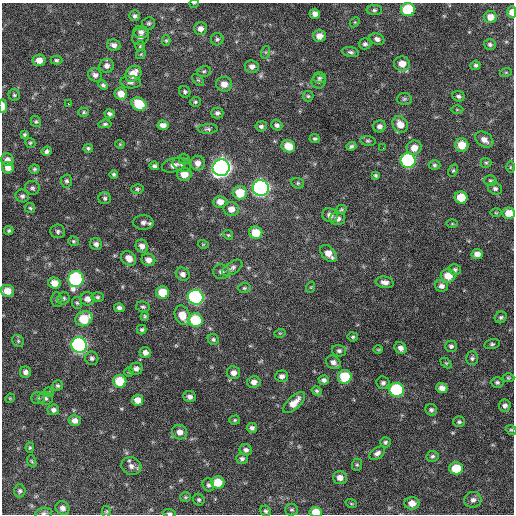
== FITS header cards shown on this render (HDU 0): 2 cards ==
NAXIS1  =                  512 / Axis length
NAXIS2  =                  512 / Axis length

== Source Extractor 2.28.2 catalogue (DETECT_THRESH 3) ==
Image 512 x 512 px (HDU 0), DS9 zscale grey, 1 PNG px = 1 image px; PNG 516 x 516 px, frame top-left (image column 1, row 512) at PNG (2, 3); each listed source drawn as its Kron ellipse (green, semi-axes under 4 px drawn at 4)
Background 297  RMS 18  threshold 53.7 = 3 sigma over >= 5 px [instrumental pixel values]
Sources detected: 224; all 224 listed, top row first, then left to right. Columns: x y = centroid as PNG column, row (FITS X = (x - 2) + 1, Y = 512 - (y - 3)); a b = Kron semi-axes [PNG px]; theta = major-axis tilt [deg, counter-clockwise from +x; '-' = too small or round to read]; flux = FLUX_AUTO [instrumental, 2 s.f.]
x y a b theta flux
194 3 5 3 - 840
408 9 7 6 - 57000
374 10 8 5 0 2500
512 12 6 4 -89 11000
315 14 5 5 - 6500
135 16 5 5 - 2900
490 17 6 6 - 11000
355 22 6 4 43 1400
149 23 6 6 - 2400
201 29 6 6 - 6400
141 32 7 6 - 4500
319 36 6 6 - 9100
140 37 9 8 - 5000
217 39 6 6 - 2600
377 39 7 5 -23 4000
166 40 5 4 - 1600
365 44 6 5 - 3200
490 44 6 5 - 2400
114 45 7 5 -12 5600
140 46 5 5 - 1500
266 52 6 4 72 1700
351 52 8 5 -11 2900
141 54 5 4 - 1400
39 60 6 6 - 9400
56 60 6 4 0 2000
402 64 8 7 - 13000
475 65 5 4 - 2500
107 66 7 7 - 5300
252 67 7 6 - 5100
204 71 7 5 13 2300
506 72 6 4 18 1300
133 74 9 7 44 17000
95 75 7 6 - 4700
320 78 6 5 - 2300
198 80 7 4 -44 1800
319 81 7 7 - 2800
131 82 10 6 -3 3800
224 84 8 7 - 8600
103 85 5 4 - 2300
185 92 6 5 - 2500
121 94 6 6 - 12000
14 95 6 5 - 1900
308 96 5 5 - 1800
458 96 6 5 - 2700
404 99 7 6 - 2500
195 102 5 5 - 2100
68 104 3 2 - 2500
139 104 8 6 -31 31000
3 106 7 3 -89 8400
457 110 6 4 0 1200
84 112 5 4 - 1700
217 113 6 5 - 3300
110 114 5 4 - 3000
36 122 6 5 - 1900
105 124 7 4 6 2200
400 124 9 7 -53 12000
163 125 5 5 - 6200
277 125 6 5 - 3100
261 126 6 5 - 3400
379 126 6 6 - 4600
208 129 10 5 2 2900
25 134 3 3 - 1900
315 139 5 4 - 2000
484 140 10 7 -33 7600
368 141 8 5 -10 2400
30 143 5 4 - 1700
120 144 4 4 - 1300
462 145 7 6 - 20000
288 146 7 6 - 20000
351 146 5 4 - 2400
88 148 5 4 - 2000
383 148 2 2 - 2500
414 148 7 7 - 11000
47 151 5 4 - 3100
184 159 5 5 - 1700
7 160 6 6 - 5400
408 160 7 7 - 190000
198 163 7 7 - 6700
486 163 5 5 - 2000
174 165 12 7 15 7000
182 165 10 6 -27 3900
434 165 6 4 -1 2100
154 166 5 4 - 3000
510 167 6 4 90 1300
8 168 6 5 - 7200
221 168 8 8 - 690000
34 169 5 4 - 1900
453 170 6 4 63 1800
114 174 4 4 - 2100
184 174 7 6 - 13000
375 175 4 4 - 2000
66 181 6 5 - 2600
490 181 6 5 - 2300
298 183 6 5 - 2000
32 188 7 7 - 3000
261 188 8 8 - 400000
137 189 6 4 15 2000
495 189 7 5 -20 3200
240 193 7 7 - 27000
22 196 7 6 - 3100
461 197 6 6 - 26000
105 198 6 6 - 2500
220 202 6 6 - 9100
30 208 5 5 - 1800
231 209 8 7 - 8900
341 209 5 4 - 1700
496 213 6 3 -1 1200
509 213 6 5 - 16000
330 215 8 7 - 6100
338 219 7 6 - 5200
143 222 10 7 0 5100
452 224 6 4 0 1300
9 230 5 4 - 1800
58 231 7 7 - 3100
256 233 6 6 - 23000
228 235 5 4 - 1500
73 241 5 4 - 1600
96 244 6 5 - 4200
203 244 5 3 - 1100
142 246 7 6 - 6500
328 254 10 6 -47 11000
477 254 5 5 - 8000
129 258 8 6 -41 8800
148 260 7 6 - 7700
232 268 11 6 35 3900
455 269 6 5 - 2800
221 272 8 7 - 4500
183 274 7 6 - 5100
448 276 7 7 - 18000
76 279 8 7 - 190000
385 282 9 5 -11 6000
54 283 6 5 - 12000
441 286 6 6 - 4900
311 287 6 3 72 1300
244 288 6 5 - 2100
7 291 6 6 - 14000
162 292 6 6 - 25000
98 297 6 5 - 2200
196 297 8 7 - 260000
64 298 6 5 - 2600
57 299 7 5 -88 2500
87 299 7 6 - 6700
77 303 6 5 - 1900
143 307 7 5 -11 2400
119 308 5 4 - 3800
182 315 10 7 -69 16000
145 316 5 4 - 1600
501 317 6 5 - 2400
84 319 8 7 - 34000
195 320 7 6 - 59000
142 330 5 4 - 2400
280 333 5 3 - 1200
353 337 5 4 - 1800
213 339 6 5 - 2300
18 341 6 5 - 2200
492 344 8 5 13 2300
79 345 8 7 - 340000
451 346 6 5 - 2900
400 348 6 5 - 5500
378 350 5 3 - 1100
339 351 7 6 - 3300
145 352 6 5 - 5300
92 358 7 6 - 3400
472 358 7 6 - 2800
333 362 8 6 -37 5000
446 363 6 4 -44 1500
136 369 6 6 - 4400
25 372 6 5 - 4900
129 372 4 4 - 1400
233 373 7 6 - 5900
282 376 6 6 - 4600
345 377 7 6 - 41000
508 378 6 4 -1 1600
324 380 5 5 - 3700
120 381 6 6 - 33000
254 382 7 6 - 6400
497 382 6 5 - 2400
383 383 7 6 - 3300
57 386 6 5 - 2100
442 388 5 5 - 6900
397 390 7 7 - 120000
317 391 5 4 - 2000
49 392 5 4 - 1200
190 397 6 5 - 4700
10 398 5 4 - 1100
38 398 7 5 -1 2400
45 398 8 6 0 3300
138 400 6 5 - 11000
294 403 14 6 43 13000
505 405 6 6 - 4200
53 410 6 5 - 3900
431 410 6 5 - 2600
235 420 5 4 - 1600
75 421 6 5 - 6500
459 422 6 5 - 2400
252 428 5 5 - 3700
511 430 5 4 - 1600
180 432 7 7 - 7700
385 442 5 5 - 2300
30 448 5 4 - 1500
246 450 6 5 - 3900
377 453 8 5 34 4400
432 456 6 5 - 2500
242 459 6 5 - 3200
32 461 6 4 -69 1600
357 465 6 5 - 1900
131 466 10 8 -24 6900
456 468 6 6 - 32000
340 478 7 6 - 7500
218 482 6 6 - 21000
208 485 6 5 - 2900
20 491 6 5 - 2900
185 497 5 5 - 1600
199 500 6 5 - 2400
473 500 8 8 - 5200
351 503 6 3 -20 1300
412 503 7 6 - 9700
62 508 7 6 - 5600
292 510 6 6 - 2300
106 511 6 4 88 1500
266 511 6 5 - 2500
316 512 6 5 - 18000
44 513 8 5 9 2800
169 513 6 3 -4 2400
At the frame edge (FLAGS 8, measured only in part): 7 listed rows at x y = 194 3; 512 12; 3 106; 509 213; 316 512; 44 513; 169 513